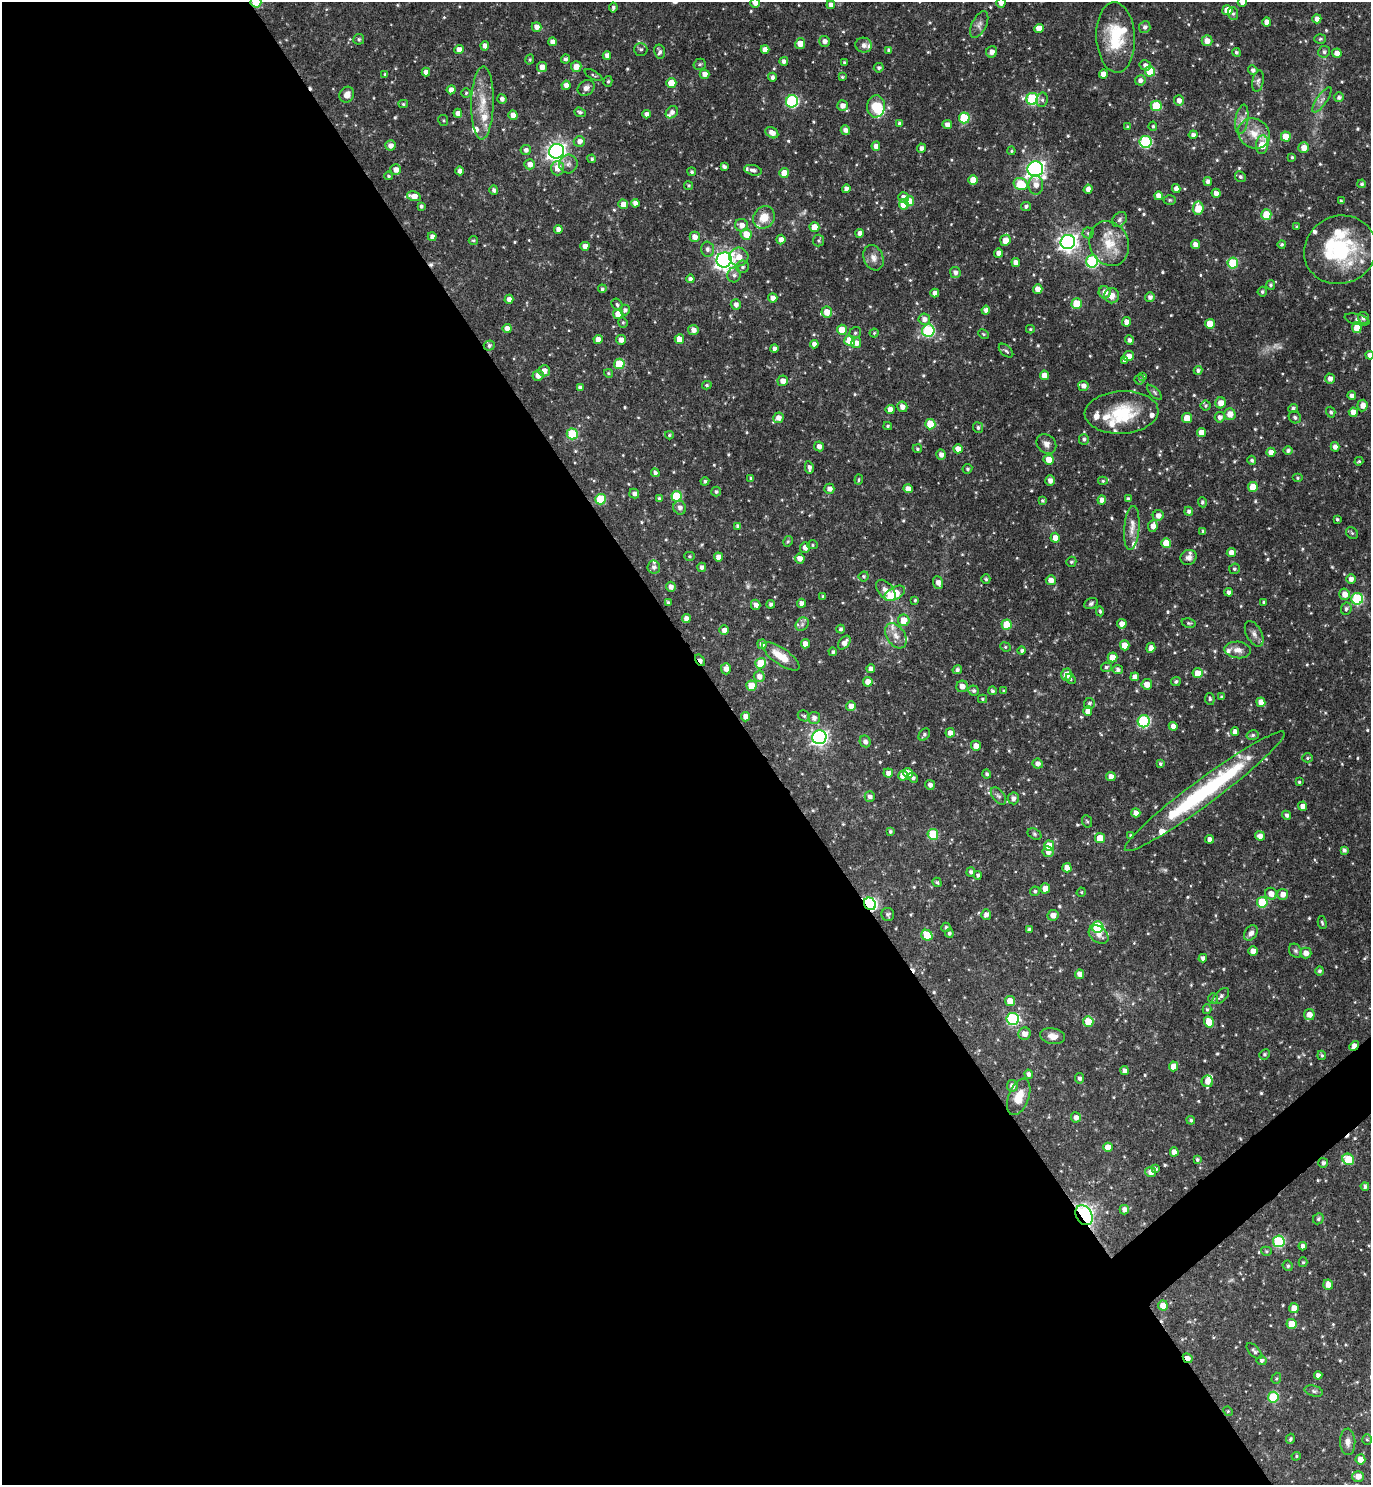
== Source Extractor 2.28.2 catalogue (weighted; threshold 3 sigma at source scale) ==
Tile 9 of 4 x 4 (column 1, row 3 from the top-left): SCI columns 301-1669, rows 1486-2968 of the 5936 x 5941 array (HDU 1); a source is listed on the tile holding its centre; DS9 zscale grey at full resolution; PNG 1373 x 1487 px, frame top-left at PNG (2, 2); each listed source drawn as its Kron ellipse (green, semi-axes under 4 px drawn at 4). Shown black and unused: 56% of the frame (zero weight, under 3 of 4 exposures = <1% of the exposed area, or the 3 px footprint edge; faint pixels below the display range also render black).
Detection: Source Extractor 2.28.2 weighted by HDU 2 'WHT'; one run over the whole footprint, this tile lists its part. Background 0.119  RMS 0.0042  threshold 0.0188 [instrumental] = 3 sigma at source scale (4.5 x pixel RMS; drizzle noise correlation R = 1.50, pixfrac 1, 0.05/0.05 arcsec/px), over >= 5 px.
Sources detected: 674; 4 too faint to see at this stretch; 1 inside a brighter object's white glare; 5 cosmic-ray / hot-pixel residue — neither listed nor drawn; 29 inside a brighter listed object's ellipse — not listed separately; of the other 635, all 500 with FLUX_AUTO >= 0.529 (the completeness limit of this list) listed and drawn (135 fainter detections not listed), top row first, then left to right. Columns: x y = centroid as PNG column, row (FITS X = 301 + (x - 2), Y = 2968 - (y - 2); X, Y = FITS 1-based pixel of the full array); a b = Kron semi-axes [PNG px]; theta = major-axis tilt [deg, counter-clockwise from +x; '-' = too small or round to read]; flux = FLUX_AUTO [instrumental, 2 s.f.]
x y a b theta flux
256 2 5 5 - 12
1242 2 4 4 - 2.2
755 3 5 4 - 2.6
1001 3 5 4 - 2.2
831 5 4 4 - 2.2
613 7 5 3 - 0.9
1227 10 5 5 - 6.1
1233 14 6 5 - 0.91
1317 19 4 4 - 2.4
1267 22 4 4 - 3.3
979 25 14 7 63 2.1
536 27 5 4 - 2.4
1145 27 6 5 - 1.5
1039 28 5 4 - 4.8
1116 37 35 19 -87 20
359 39 5 5 - 0.9
1320 39 6 5 - 0.61
824 41 5 5 - 2.2
1207 41 5 5 - 3.4
552 42 4 4 - 2.4
800 44 5 5 - 3.8
864 45 8 7 - 2.1
485 46 4 4 - 2.3
459 49 4 4 - 3
641 49 6 6 - 1.1
765 49 4 4 - 2.8
889 50 4 4 - 1.1
660 52 7 5 -79 1.3
992 52 6 5 - 2.5
1236 52 4 4 - 0.86
1324 52 6 5 - 1.1
1337 53 5 4 - 2.7
607 55 4 4 - 2
566 59 4 4 - 1.2
530 60 5 4 - 0.6
784 61 4 4 - 1.6
844 62 3 3 - 0.59
700 64 6 5 - 0.87
1145 65 6 5 - 1.7
542 67 5 5 - 3.3
576 67 5 5 - 3.3
879 68 5 4 - 0.95
1253 70 5 4 - 1.4
1150 71 5 5 - 14
426 72 4 4 - 2.4
385 74 3 3 - 0.81
704 74 5 4 - 2.5
1103 74 4 4 - 3.1
593 75 10 3 -28 0.57
772 77 4 4 - 1.4
842 77 4 4 - 0.64
1140 80 5 5 - 1.7
608 81 5 4 - 0.64
1258 81 11 5 80 1.3
671 83 5 5 - 7.3
566 85 4 4 - 2.4
586 88 9 7 36 2
451 90 4 4 - 2.4
466 93 5 4 - 0.6
347 95 8 7 - 3.3
1339 97 5 5 - 1.4
502 99 5 4 - 1.5
1032 99 6 6 - 35
1042 100 7 5 78 1.1
1322 100 15 5 55 1.9
792 101 6 6 - 49
1179 101 5 5 - 2.3
482 103 37 11 88 10
403 104 5 4 - 0.57
842 106 5 5 - 2.5
876 106 11 9 85 10
1156 106 5 5 - 16
580 112 6 4 -20 1
672 112 7 5 46 1.8
458 113 4 4 - 2.4
647 114 4 4 - 2.1
513 115 5 4 - 3
964 118 5 5 - 21
1242 119 15 6 81 2.3
443 120 5 5 - 0.57
900 124 4 4 - 1.3
947 125 5 4 - 2.3
1153 126 5 4 - 0.77
1128 127 4 4 - 0.66
845 130 5 4 - 1.8
772 133 7 5 -33 3.1
1254 133 16 14 -38 7.2
1193 135 4 4 - 1.5
1286 137 5 5 - 7.8
579 141 6 5 - 2.3
1145 142 6 6 - 43
390 145 5 5 - 2.3
1262 145 9 6 82 8.1
876 146 4 4 - 2.4
921 148 4 4 - 1.7
1304 148 5 5 - 3.7
526 150 5 5 - 1.6
556 151 7 7 - 200
1011 151 4 4 - 0.6
1292 157 4 4 - 0.56
592 159 4 4 - 0.83
530 164 5 5 - 2.8
568 164 9 9 - 2
724 167 4 3 - 1.2
557 168 7 6 - 4.5
396 169 5 5 - 2.5
1035 169 8 7 - 160
753 170 9 5 -13 1.5
460 171 4 4 - 1.8
692 172 4 4 - 0.78
784 173 5 5 - 6
388 176 4 3 - 0.54
1240 177 5 5 - 0.9
973 180 5 4 - 6
1208 181 4 4 - 1.5
1021 184 7 6 - 12
1362 184 4 4 - 0.81
688 185 4 4 - 0.62
1036 185 9 7 -90 3.3
846 189 4 4 - 1.8
1088 189 5 4 - 2
1176 189 4 4 - 1.8
494 190 5 4 - 1.1
1216 193 4 4 - 2.1
414 196 7 4 -14 4
1158 196 4 4 - 2.7
903 197 5 5 - 2.5
1170 200 6 5 - 0.62
909 201 5 4 - 5.2
1341 201 4 3 - 0.73
635 203 4 4 - 2.3
623 204 5 5 - 3.4
904 204 5 5 - 7.8
421 206 4 3 - 0.91
1026 206 5 4 - 1
1198 208 6 5 - 7.1
1266 215 5 5 - 12
764 217 12 10 50 6.3
1119 220 8 6 46 1.3
741 225 6 6 - 3.1
814 227 5 5 - 5.8
1296 227 4 3 - 0.59
558 229 4 4 - 2.3
860 233 4 4 - 2.1
1088 233 5 5 - 0.71
746 234 5 5 - 5.3
432 237 4 4 - 1.9
695 237 5 5 - 3
473 240 5 3 - 0.56
781 240 5 4 - 2.3
819 240 6 5 - 0.8
1005 240 6 5 - 4.2
1068 242 7 7 - 210
1109 244 23 19 -66 11
1195 244 4 4 - 2.6
1282 244 4 4 - 0.71
585 246 4 4 - 3
707 249 7 6 - 1.6
1340 250 37 34 25 39
999 253 4 4 - 3.3
739 257 9 9 - 4.8
873 258 13 9 -68 2.9
724 260 8 7 - 210
1092 261 6 6 - 44
1016 263 4 4 - 2.8
1233 263 5 5 - 21
743 267 6 6 - 1.2
955 272 5 5 - 1.8
734 275 7 6 - 1.4
690 279 4 4 - 1.7
1271 285 5 4 - 0.82
602 289 4 4 - 0.8
1038 289 4 4 - 3.9
1105 292 6 6 - 2.9
1262 292 5 4 - 0.85
935 293 4 4 - 2.2
1112 296 7 7 - 3
1150 297 5 5 - 1.7
773 298 4 4 - 2.6
509 299 4 4 - 2
617 304 6 5 - 0.86
736 304 5 5 - 1.9
1077 304 5 5 - 12
625 310 5 5 - 1.3
986 310 4 4 - 1.7
827 312 5 5 - 5.4
618 314 5 5 - 5.6
1363 318 6 5 - 1.6
924 319 6 5 - 2.2
1357 319 13 5 -14 1.3
623 322 5 4 - 0.62
1127 322 4 4 - 3
1210 324 5 5 - 7.2
1357 327 5 5 - 6.8
507 328 4 4 - 2.8
1030 329 4 3 - 0.56
693 330 5 5 - 2.5
842 330 5 5 - 8.4
928 331 6 6 - 37
855 333 6 5 - 0.88
874 333 4 4 - 0.53
984 334 5 4 - 0.53
679 339 5 4 - 4.4
598 340 4 4 - 3
621 340 5 4 - 2.5
850 340 5 5 - 11
1129 340 5 4 - 1.4
856 343 5 5 - 3.1
814 344 4 4 - 2.1
489 346 5 5 - 1.1
774 349 4 4 - 2
1006 351 8 5 -42 0.92
1370 355 4 4 - 2.4
1129 356 5 5 - 3.3
1125 360 4 4 - 1.7
619 364 5 5 - 13
1198 370 4 4 - 1
544 371 5 5 - 2.6
608 373 4 4 - 0.6
538 375 6 5 - 2.7
1044 375 4 4 - 3.9
1143 376 4 4 - 0.56
1330 379 5 4 - 2.2
1139 380 5 5 - 0.66
783 381 5 5 - 3
707 385 5 4 - 0.67
1083 386 5 5 - 2.2
580 388 4 4 - 1.6
1155 392 10 4 -46 0.86
1352 396 4 4 - 2
1221 403 5 5 - 3.9
1362 405 6 5 - 2.7
1206 406 5 5 - 0.66
902 407 5 5 - 2.7
1293 408 5 4 - 1
890 409 4 4 - 3.3
1122 412 37 21 3 20
1331 412 5 4 - 0.97
1353 412 4 4 - 2.9
1230 414 6 5 - 4
1220 417 5 5 - 1.7
1295 417 6 5 - 1.3
778 418 5 5 - 2.7
1187 418 5 5 - 7.4
930 424 5 5 - 9.8
888 426 4 3 - 0.67
978 427 5 5 - 1
1201 432 4 4 - 3.5
572 434 5 5 - 22
669 435 4 4 - 0.6
1084 439 5 5 - 0.93
1046 444 11 8 -42 2.2
819 446 5 5 - 2.3
1335 447 5 4 - 2.1
917 449 5 4 - 0.68
958 449 4 4 - 3.5
1288 450 4 4 - 1.1
1271 452 4 4 - 2.8
941 455 5 4 - 2.3
1049 459 5 5 - 4.9
1252 460 4 4 - 0.97
1359 461 4 4 - 0.67
809 467 6 4 -80 1.6
967 469 5 4 - 0.74
655 473 4 4 - 1.2
751 478 4 3 - 0.84
1297 478 5 4 - 0.63
859 479 5 3 - 0.54
705 481 4 4 - 0.93
1050 481 5 4 - 2.2
1103 481 5 4 - 0.61
1253 487 5 5 - 6.5
829 489 5 5 - 2.1
908 489 4 4 - 2.8
716 492 5 4 - 0.77
634 494 5 4 - 1.5
676 496 5 5 - 18
600 499 5 5 - 18
659 499 4 4 - 0.93
1128 499 4 4 - 1.2
1102 500 4 4 - 2.6
1043 501 4 4 - 0.74
1202 502 5 4 - 0.81
680 508 7 6 - 1.9
1189 511 4 4 - 1.3
1158 515 5 5 - 2.4
1337 519 3 3 - 0.56
738 526 4 4 - 1.4
1153 526 6 4 81 2.8
1132 528 22 7 85 4
1203 531 4 3 - 1
1352 533 6 5 - 0.82
1055 538 5 4 - 2.9
788 541 5 4 - 0.57
1166 543 5 5 - 7.1
812 545 5 4 - 0.63
805 548 5 5 - 2.4
1231 552 4 4 - 2.7
689 556 5 4 - 0.61
718 557 4 4 - 2.6
1188 557 8 7 - 2
800 558 5 5 - 2.6
1071 562 5 4 - 0.72
654 567 6 6 - 1.5
702 567 4 4 - 1.3
1234 569 5 5 - 0.79
864 576 5 4 - 0.73
986 579 5 4 - 0.82
1351 579 4 4 - 2.1
1051 580 5 5 - 3.1
938 583 6 4 -71 2.6
671 587 5 5 - 2.2
886 590 12 7 -51 3.2
1229 592 4 4 - 1.7
895 593 11 6 30 14
1344 594 6 5 - 3.3
823 596 3 3 - 0.57
1357 599 6 6 - 37
915 600 4 3 - 0.71
1263 602 4 3 - 0.71
668 603 4 3 - 1.2
801 603 4 4 - 2.1
1091 603 7 5 27 0.98
771 604 4 4 - 1.1
756 605 5 4 - 2.2
1346 609 6 5 - 0.95
1100 611 5 4 - 0.6
686 619 4 4 - 2.7
904 620 6 5 - 6.2
1189 623 7 4 -10 0.73
802 624 7 6 - 1.2
1122 624 5 4 - 2.8
1007 625 5 5 - 8.4
840 629 4 4 - 1.1
724 630 5 4 - 2.4
1254 634 14 7 -62 2.3
896 636 14 9 -57 3.6
844 643 8 5 52 2.8
762 644 5 4 - 2.2
805 644 4 4 - 3.4
1125 645 5 4 - 5.1
1005 647 5 4 - 0.62
1151 648 5 4 - 2.6
1238 650 13 8 -5 2.8
1022 651 4 4 - 0.91
833 652 4 4 - 1
781 656 22 8 -35 7.6
1113 657 5 5 - 7.5
700 660 6 3 -54 2.5
761 663 5 5 - 12
1106 667 5 5 - 0.94
726 669 5 5 - 2.7
871 669 4 4 - 2.5
957 670 5 4 - 1.2
1118 670 5 4 - 1.2
1198 673 5 5 - 5.2
1066 675 6 5 - 4.1
759 676 6 5 - 2.2
1135 677 4 4 - 3
1070 679 6 4 -49 0.66
1176 681 5 4 - 0.94
868 682 5 5 - 3.3
1147 684 5 5 - 4.2
751 686 5 5 - 7.3
962 686 6 5 - 2.6
974 690 5 5 - 0.96
992 691 4 4 - 0.88
1004 691 4 4 - 0.56
1222 697 4 3 - 0.78
982 699 4 4 - 0.6
1210 699 6 4 -79 0.99
1261 702 5 4 - 3.2
1089 703 5 5 - 0.9
851 706 5 5 - 2.5
1088 711 5 4 - 3.2
804 716 6 5 - 0.77
746 717 5 4 - 2.7
814 718 6 6 - 1.9
1144 721 6 6 - 45
1173 726 4 4 - 2.8
1235 732 4 4 - 2.4
950 733 5 4 - 2.8
924 735 7 5 53 0.91
1253 735 6 5 - 0.96
819 737 7 7 - 140
865 741 6 5 - 1.7
976 746 5 5 - 3.2
1307 758 5 4 - 0.65
1038 764 5 5 - 2.1
1160 764 4 3 - 0.71
888 773 5 4 - 2.2
908 773 5 4 - 3.9
987 774 4 4 - 0.93
903 776 5 5 - 5.3
1111 776 5 4 - 2.6
913 778 5 3 - 1
1299 782 3 3 - 0.57
930 785 5 5 - 1.7
1205 791 99 12 37 58
998 796 10 6 -51 1.3
870 797 5 5 - 1.6
1013 798 6 5 - 1.9
1303 806 4 4 - 2.4
1136 813 4 4 - 2.4
1287 815 5 4 - 1.3
1087 821 6 5 - 0.66
890 831 4 4 - 0.73
933 834 5 5 - 20
1034 834 7 5 -28 0.82
1131 835 4 4 - 0.86
1260 836 5 4 - 2.3
1100 838 5 5 - 6.2
1210 839 4 4 - 2.3
1049 846 5 5 - 8.2
1344 850 4 4 - 1.1
1048 852 5 5 - 2.7
1067 868 5 4 - 3.6
971 872 5 4 - 0.95
978 875 4 4 - 0.86
937 882 5 4 - 0.66
1045 888 5 5 - 3.2
1035 891 5 4 - 0.79
1081 892 5 4 - 0.53
1271 894 6 6 - 3.5
1283 894 5 5 - 3
1262 902 5 5 - 18
870 904 6 5 - 66
888 914 6 6 - 1
986 915 5 5 - 1.8
1053 915 5 5 - 3
1322 923 6 3 -77 0.74
946 927 5 4 - 0.86
1098 927 6 5 - 33
1029 929 4 3 - 0.79
949 933 4 4 - 0.9
1251 933 8 6 55 2.2
1099 934 11 7 -38 2.9
927 935 6 5 - 11
1253 951 5 4 - 3.2
1295 951 7 6 - 1
1306 953 5 5 - 2.9
1203 958 4 4 - 1.6
1320 971 5 4 - 1.1
1080 974 4 4 - 3
1221 996 10 5 45 1.3
1213 999 5 5 - 0.66
1010 1001 5 5 - 6.5
1207 1009 5 4 - 0.7
1309 1015 5 5 - 3.2
1013 1019 6 6 - 46
1088 1022 5 5 - 8.1
1209 1022 5 5 - 8.4
1024 1034 6 6 - 2.8
1053 1036 12 8 -10 3.2
1354 1046 5 4 - 2.9
1265 1054 5 5 - 0.7
1322 1055 5 4 - 0.69
1173 1066 5 4 - 4.3
1125 1071 4 4 - 2.3
1029 1074 4 4 - 1.4
1079 1078 5 4 - 1.2
1207 1081 6 5 - 3.2
1012 1086 6 5 - 2.4
1019 1097 19 10 69 6.7
1076 1117 5 5 - 2.4
1191 1120 4 4 - 0.88
1108 1147 5 4 - 4.5
1174 1152 4 4 - 3.2
1348 1159 6 5 - 14
1197 1160 4 4 - 0.84
1323 1163 5 5 - 1.4
1155 1169 4 4 - 0.94
1151 1172 5 5 - 3
1365 1186 4 4 - 1.1
1124 1210 4 4 - 2.7
1084 1215 10 8 -60 140
1318 1219 6 5 - 0.99
1279 1241 6 6 - 37
1303 1246 4 4 - 1.5
1266 1251 5 4 - 0.64
1303 1262 5 4 - 0.61
1288 1266 5 5 - 0.81
1328 1284 5 5 - 3.5
1163 1305 5 5 - 5.1
1294 1308 5 5 - 3.5
1292 1324 5 5 - 8.1
1254 1351 10 5 -47 1.2
1188 1358 5 4 - 4.2
1262 1360 5 5 - 1
1318 1375 4 4 - 1.8
1276 1378 6 4 69 0.59
1314 1391 9 5 -16 1.1
1273 1397 5 5 - 19
1228 1411 5 4 - 0.54
1290 1439 5 4 - 0.91
1367 1440 5 5 - 0.6
1348 1442 13 7 -88 2.5
1296 1456 5 4 - 0.56
1360 1459 5 5 - 4
1358 1476 6 5 - 3.3
Overlapping masked pixels (flux is a lower limit): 6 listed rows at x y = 256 2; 700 660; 870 904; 1354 1046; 1084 1215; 1188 1358
Isophote crosses this tile's border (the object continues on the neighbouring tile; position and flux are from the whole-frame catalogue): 5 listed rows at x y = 256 2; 1242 2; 755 3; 1001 3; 1370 355